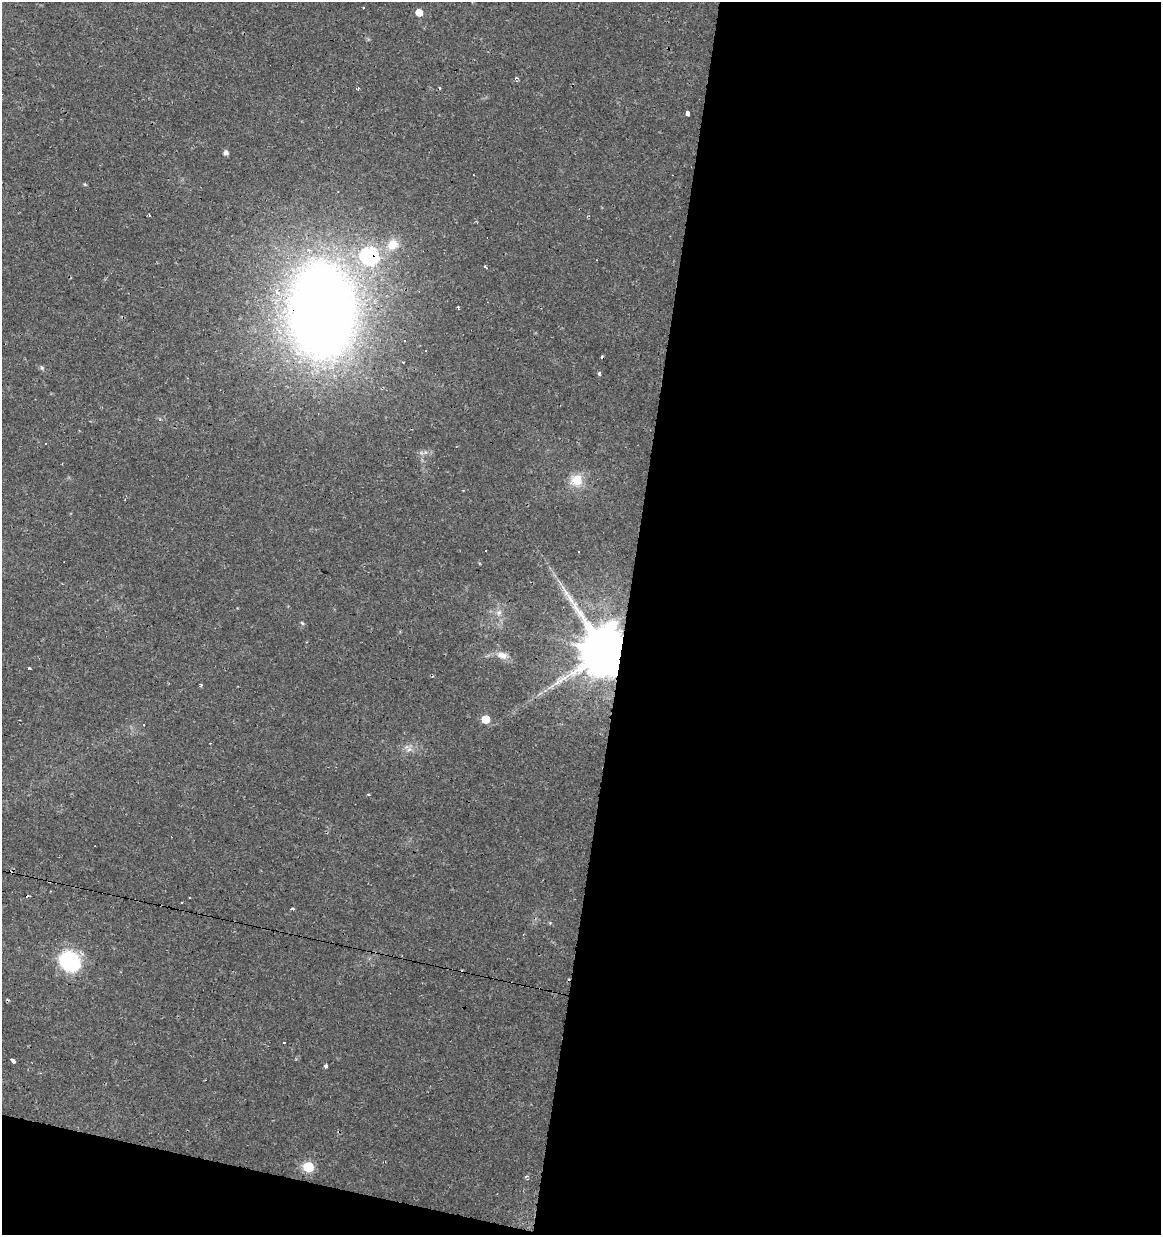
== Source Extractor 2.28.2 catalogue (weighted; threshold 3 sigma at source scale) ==
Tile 16 of 4 x 4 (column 4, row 4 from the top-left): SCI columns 3762-4920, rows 1-1233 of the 5143 x 4939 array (HDU 1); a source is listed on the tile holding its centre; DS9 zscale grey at full resolution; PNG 1163 x 1237 px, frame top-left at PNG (2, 2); no overlay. Shown black and unused: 48% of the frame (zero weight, under 2 of 3 exposures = <1% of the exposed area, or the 3 px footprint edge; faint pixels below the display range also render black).
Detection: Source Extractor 2.28.2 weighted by HDU 2 'WHT'; one run over the whole footprint, this tile lists its part. Background 0.0131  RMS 0.0031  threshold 0.0138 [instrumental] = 3 sigma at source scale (4.5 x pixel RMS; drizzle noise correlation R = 1.50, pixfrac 1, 0.0396/0.0396 arcsec/px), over >= 5 px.
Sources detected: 47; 13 cosmic-ray / hot-pixel residue — not listed; the other 34 listed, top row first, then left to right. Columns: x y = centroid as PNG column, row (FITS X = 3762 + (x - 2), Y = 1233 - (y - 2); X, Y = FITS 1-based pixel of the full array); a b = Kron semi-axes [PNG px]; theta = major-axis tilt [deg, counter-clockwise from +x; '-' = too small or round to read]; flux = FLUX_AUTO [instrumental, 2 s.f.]
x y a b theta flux
419 12 5 5 - 3.5
516 78 6 4 17 0.48
358 88 4 3 - 0.35
687 113 4 3 - 6.8
226 153 5 5 - 1.3
85 184 5 4 - 0.34
149 215 3 3 - 0.3
393 244 15 13 43 4.9
369 256 8 7 - 78
485 267 4 3 - 0.64
277 292 9 6 90 1.9
458 307 4 2 - 0.33
322 310 52 32 -88 690
404 340 3 3 - 0.4
425 351 3 2 - 0.32
42 368 6 5 - 0.56
599 374 4 3 - 0.97
577 480 17 15 26 5.6
499 613 8 6 46 1.1
302 623 6 3 -45 0.39
604 652 13 12 - 2100
502 655 15 9 -21 2.6
557 682 12 6 41 1.8
201 685 4 3 - 0.38
485 719 5 5 - 9.1
143 725 3 2 - 0.43
190 898 3 2 - 0.41
182 902 3 3 - 1.3
292 909 5 3 - 0.44
70 961 18 15 -42 28
13 1061 5 3 - 2.9
325 1066 4 3 - 1
308 1167 6 6 - 20
526 1176 4 3 - 0.71
Overlapping masked pixels (flux is a lower limit): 3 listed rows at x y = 369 256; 322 310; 604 652
Unlisted compact peaks at least as high as the median listed source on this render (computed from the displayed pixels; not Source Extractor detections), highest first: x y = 29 668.